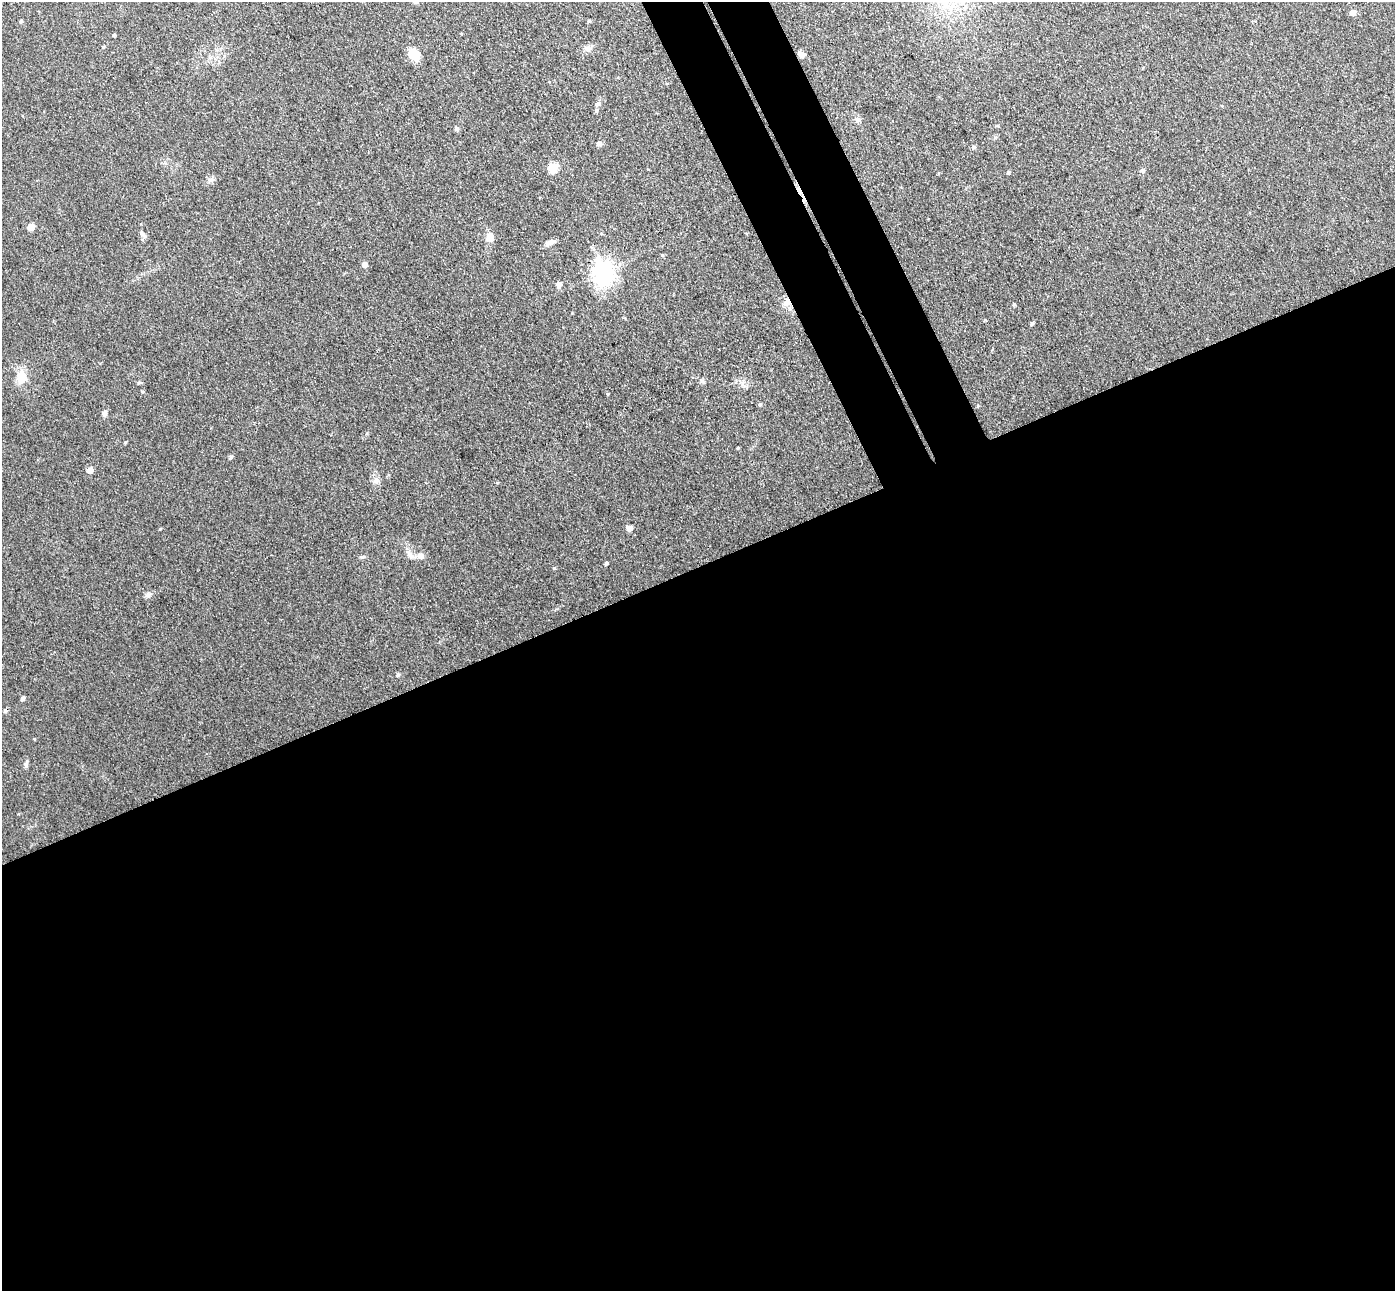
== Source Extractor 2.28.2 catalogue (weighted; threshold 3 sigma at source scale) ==
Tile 15 of 4 x 4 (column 3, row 4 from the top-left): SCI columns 2841-4233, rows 178-1466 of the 5678 x 5642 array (HDU 1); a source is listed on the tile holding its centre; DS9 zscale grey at full resolution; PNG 1397 x 1293 px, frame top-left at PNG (2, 2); no overlay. Shown black and unused: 59% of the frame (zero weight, under 3 of 4 exposures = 5% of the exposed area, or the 3 px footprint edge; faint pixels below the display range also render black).
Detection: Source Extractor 2.28.2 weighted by HDU 2 'WHT'; one run over the whole footprint, this tile lists its part. Background 0.0901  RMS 0.0082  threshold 0.0367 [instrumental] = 3 sigma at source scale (4.5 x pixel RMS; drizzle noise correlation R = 1.50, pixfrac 1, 0.05/0.05 arcsec/px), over >= 5 px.
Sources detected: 43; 1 cosmic-ray / hot-pixel residue — not listed; the other 42 listed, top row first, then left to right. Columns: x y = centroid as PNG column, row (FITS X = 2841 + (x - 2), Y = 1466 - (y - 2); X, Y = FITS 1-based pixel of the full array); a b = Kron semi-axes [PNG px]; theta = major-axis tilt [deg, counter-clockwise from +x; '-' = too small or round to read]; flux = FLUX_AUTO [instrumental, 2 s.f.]
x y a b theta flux
415 2 7 5 13 1.5
1353 13 6 5 - 4.9
21 21 5 3 - 0.86
589 21 5 4 - 0.94
114 36 4 3 - 0.91
103 47 4 4 - 0.68
414 54 14 10 -64 12
801 54 7 5 -49 5.3
858 119 7 4 18 1.6
456 129 6 6 - 1.7
599 144 5 5 - 2.5
974 147 6 5 - 1.4
553 168 6 5 - 33
1142 170 5 5 - 1.9
1008 172 5 3 - 1.1
31 227 5 5 - 12
142 234 9 5 -52 2.2
490 237 10 7 -75 7.7
549 242 14 6 20 3.8
662 255 5 4 - 0.78
364 264 5 5 - 4
603 271 8 7 - 440
558 284 6 5 - 4.1
787 302 10 9 - 4.9
1014 304 4 3 - 0.98
1032 323 5 4 - 1.2
21 377 16 11 83 11
760 404 6 3 19 0.93
105 413 8 6 65 2.3
737 448 4 2 - 0.67
231 457 6 4 41 1.5
90 470 5 5 - 6.1
376 481 8 6 89 3
629 528 6 5 - 4.4
420 556 8 7 - 4
362 557 7 4 -10 1.3
606 563 4 3 - 1.2
554 568 5 4 - 0.87
148 595 8 5 45 1.9
398 675 5 4 - 1.1
22 698 4 4 - 2.3
26 764 8 5 72 2
Overlapping masked pixels (flux is a lower limit): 1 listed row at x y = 787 302
Isophote crosses this tile's border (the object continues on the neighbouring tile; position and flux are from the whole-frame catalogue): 1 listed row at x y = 415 2
Unlisted compact peaks at least as high as the median listed source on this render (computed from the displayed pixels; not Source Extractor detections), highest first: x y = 160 529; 34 739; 608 394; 125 442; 702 381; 985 320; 572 313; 211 180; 367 433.